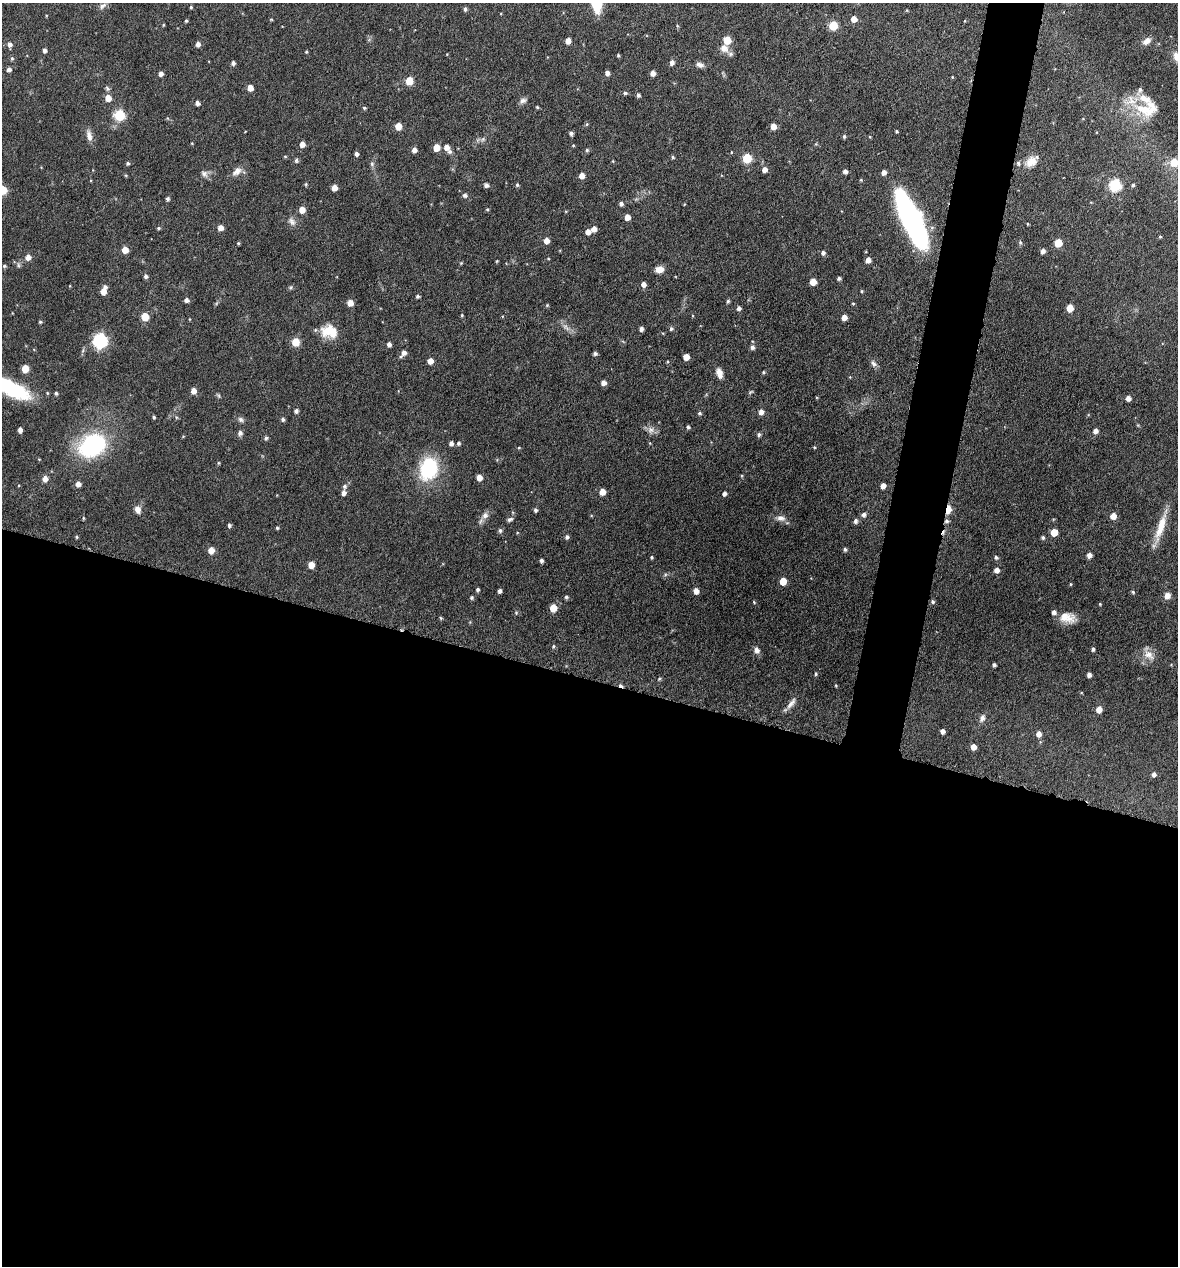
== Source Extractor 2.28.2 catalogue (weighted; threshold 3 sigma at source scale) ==
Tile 14 of 4 x 4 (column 2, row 4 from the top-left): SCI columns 1301-2476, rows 4-1267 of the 5073 x 5061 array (HDU 1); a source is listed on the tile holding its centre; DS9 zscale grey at full resolution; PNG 1180 x 1268 px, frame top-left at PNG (2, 3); no overlay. Shown black and unused: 49% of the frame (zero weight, under 4 of 8 exposures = <1% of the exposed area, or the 3 px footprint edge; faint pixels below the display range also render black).
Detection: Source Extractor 2.28.2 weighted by HDU 2 'WHT'; one run over the whole footprint, this tile lists its part. Background 0.0822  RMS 0.0036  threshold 0.0149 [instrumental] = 3 sigma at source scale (4.09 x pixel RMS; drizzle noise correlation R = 1.36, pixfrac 0.8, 0.05/0.05 arcsec/px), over >= 5 px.
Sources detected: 242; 3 inside a brighter object's white glare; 1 cosmic-ray / hot-pixel residue — not listed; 5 inside a brighter listed object's ellipse — not listed separately; the other 233 listed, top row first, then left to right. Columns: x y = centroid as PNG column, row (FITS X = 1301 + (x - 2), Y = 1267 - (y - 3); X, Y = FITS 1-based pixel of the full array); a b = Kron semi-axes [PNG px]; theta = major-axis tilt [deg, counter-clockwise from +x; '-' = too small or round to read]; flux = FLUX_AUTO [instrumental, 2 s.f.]
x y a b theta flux
103 6 11 6 42 1.1
191 7 4 4 - 0.44
465 9 5 4 - 0.76
271 19 5 3 - 0.29
854 19 5 5 - 2.9
186 21 3 3 - 0.5
163 25 4 4 - 0.3
833 26 5 5 - 13
727 40 5 5 - 7.5
568 41 5 4 - 2.4
1147 41 11 7 39 2.1
10 44 6 5 - 1.2
198 44 5 4 - 1.5
724 48 12 10 -48 3
44 50 5 4 - 1
306 52 4 3 - 0.34
618 55 3 3 - 0.43
12 58 5 4 - 0.55
672 62 6 5 - 1.3
233 63 4 4 - 1.1
700 65 10 6 -19 1.3
9 69 5 4 - 1.1
607 73 4 4 - 1.4
653 73 5 4 - 1.9
161 74 5 4 - 1.5
952 77 4 3 - 0.28
409 81 5 5 - 8.7
107 88 8 5 -52 0.69
250 88 5 4 - 3.6
1140 90 13 6 65 1.7
625 93 6 4 1 0.57
638 95 4 4 - 0.77
108 98 5 5 - 3.7
522 101 10 6 25 1.2
197 103 4 4 - 1.3
537 107 4 4 - 0.4
364 108 5 4 - 0.46
1145 110 36 16 -23 12
119 115 6 6 - 26
587 124 5 3 - 0.39
398 126 5 5 - 5
773 126 5 4 - 3.3
896 131 3 3 - 0.44
571 133 4 4 - 0.89
89 136 15 7 -77 2.1
844 136 5 4 - 0.6
483 139 7 4 71 0.61
302 144 5 5 - 2.2
573 145 5 3 - 0.31
446 147 7 6 - 2.4
436 148 5 5 - 5.2
414 150 5 4 - 1.8
587 150 5 4 - 0.58
731 152 4 2 - 0.22
356 154 4 4 - 0.96
285 156 5 3 - 0.31
673 157 5 4 - 0.48
747 158 5 5 - 16
296 160 7 5 89 0.57
613 161 4 3 - 0.28
1031 161 16 12 36 3.8
1174 162 5 5 - 8.8
128 163 4 4 - 0.61
372 164 6 5 - 0.64
764 169 5 5 - 2.1
237 171 13 8 40 2.3
845 171 4 4 - 1.2
884 172 4 4 - 1.7
204 174 10 8 -46 1.4
582 176 5 5 - 2.9
306 184 6 3 72 0.36
486 185 5 5 - 1
517 185 5 4 - 0.51
1115 185 6 6 - 35
1133 185 4 4 - 0.58
334 188 5 4 - 3.1
2 190 5 5 - 12
465 195 6 5 - 0.94
167 199 5 4 - 0.75
621 204 5 4 - 0.96
487 209 4 4 - 0.41
302 210 5 5 - 3.3
627 217 5 4 - 2.7
910 218 43 16 -60 72
292 221 12 8 -51 1.6
1028 224 3 3 - 0.31
158 228 5 4 - 0.45
220 228 5 5 - 2.3
594 229 5 5 - 2.2
588 232 5 4 - 2.3
1160 236 5 3 - 0.35
546 241 5 5 - 2.4
1020 242 6 5 - 0.53
238 243 5 4 - 0.4
1058 243 5 5 - 7.9
125 250 5 5 - 4.4
1043 251 5 4 - 1.4
823 253 5 5 - 0.97
28 257 6 5 - 2.2
868 260 5 4 - 2.1
497 261 5 3 - 0.3
461 263 4 4 - 0.31
18 265 6 4 -89 0.6
4 266 4 4 - 0.53
659 269 9 7 4 2.8
146 276 5 5 - 0.89
839 278 4 3 - 0.78
813 282 5 5 - 4.4
643 284 5 5 - 1.7
291 287 6 4 71 0.46
103 291 6 5 - 3.4
862 291 4 3 - 0.33
418 296 4 4 - 0.63
186 300 5 4 - 1.2
728 301 5 4 - 0.58
350 303 5 5 - 3.3
853 303 4 3 - 0.32
547 305 4 4 - 0.39
739 308 4 4 - 1.1
1070 308 5 5 - 5.9
462 315 4 4 - 0.34
145 317 5 5 - 7.3
844 317 4 4 - 2.7
40 322 4 4 - 0.44
566 327 12 4 -48 1.4
641 329 4 4 - 1.2
671 329 5 4 - 0.68
328 331 19 14 43 6.3
100 341 7 6 - 64
295 342 5 5 - 8.8
389 344 4 4 - 1.2
752 347 5 5 - 1
403 353 7 5 53 1.9
595 353 4 4 - 0.82
686 357 5 5 - 3.8
430 361 5 4 - 2.6
874 364 10 7 -53 1.2
25 369 5 5 - 6.2
763 372 5 4 - 0.43
719 373 12 7 -73 2.4
603 383 5 4 - 1.7
12 389 40 14 -28 26
193 391 5 4 - 2.5
56 393 4 4 - 0.63
1128 398 4 4 - 1.8
296 411 4 4 - 0.94
761 412 5 5 - 1.7
699 413 5 5 - 0.56
154 417 3 3 - 0.52
176 417 5 3 - 0.38
283 419 4 4 - 0.72
241 420 8 6 -45 0.95
688 427 4 4 - 0.6
20 430 4 4 - 1.3
651 430 8 7 - 1.5
1096 431 5 5 - 1.6
240 433 6 6 - 1
759 434 5 4 - 0.8
183 436 5 3 - 0.27
266 438 5 4 - 0.71
451 443 5 4 - 1.2
458 443 5 4 - 0.67
93 444 20 15 29 49
814 447 4 3 - 0.3
519 448 5 3 - 0.32
218 463 5 3 - 0.33
428 468 23 17 73 24
479 478 5 4 - 3
45 479 6 5 - 2.4
78 484 5 5 - 1.9
345 486 6 5 - 0.9
883 486 5 4 - 2.2
602 492 5 5 - 3.4
344 493 5 4 - 1.5
724 493 4 4 - 1.1
138 509 9 7 -70 1.9
948 509 6 4 78 8.9
535 510 4 4 - 0.77
485 515 10 8 49 1.8
864 515 6 5 - 1.2
1113 516 5 5 - 3.3
83 518 4 4 - 0.37
781 518 12 8 -13 1.9
510 519 8 5 18 0.81
855 521 6 5 - 1.1
947 521 6 6 - 0.8
229 525 4 4 - 0.72
1161 527 38 9 72 7
277 528 4 3 - 0.43
500 531 5 5 - 0.77
1054 532 5 5 - 6.9
77 537 5 3 - 0.37
567 537 5 4 - 0.87
1043 537 5 4 - 0.68
845 549 5 5 - 0.68
211 550 5 5 - 4
1089 555 4 4 - 2
652 557 4 4 - 0.49
996 557 5 5 - 0.67
541 561 4 3 - 0.9
311 565 5 5 - 3.9
997 570 5 5 - 1.9
783 581 5 5 - 6.8
1071 584 4 3 - 0.31
478 590 4 3 - 0.68
499 591 4 3 - 1.1
696 591 5 4 - 2.4
1133 592 5 4 - 0.43
1167 596 8 7 - 1.8
566 597 5 4 - 0.58
472 598 4 4 - 0.65
754 602 5 3 - 0.31
933 602 5 5 - 0.69
1100 604 4 3 - 0.3
553 608 5 5 - 6.1
516 612 5 4 - 0.43
441 618 4 4 - 0.39
1067 618 19 11 -11 4.6
553 646 5 4 - 0.46
1093 649 4 3 - 0.72
757 650 8 7 - 1.5
1149 655 16 10 -38 3
994 665 4 3 - 0.79
816 674 4 3 - 0.44
1089 675 4 4 - 1.2
659 679 5 4 - 0.37
791 703 17 6 52 2
1099 710 5 5 - 3.2
982 718 10 6 69 1.3
943 731 4 4 - 1.4
1039 734 5 5 - 2
973 747 5 4 - 2.7
1154 774 5 4 - 1.2
Overlapping masked pixels (flux is a lower limit): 2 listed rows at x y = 948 509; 947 521
Isophote crosses this tile's border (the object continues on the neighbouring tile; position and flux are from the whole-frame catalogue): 3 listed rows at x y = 1174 162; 2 190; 12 389